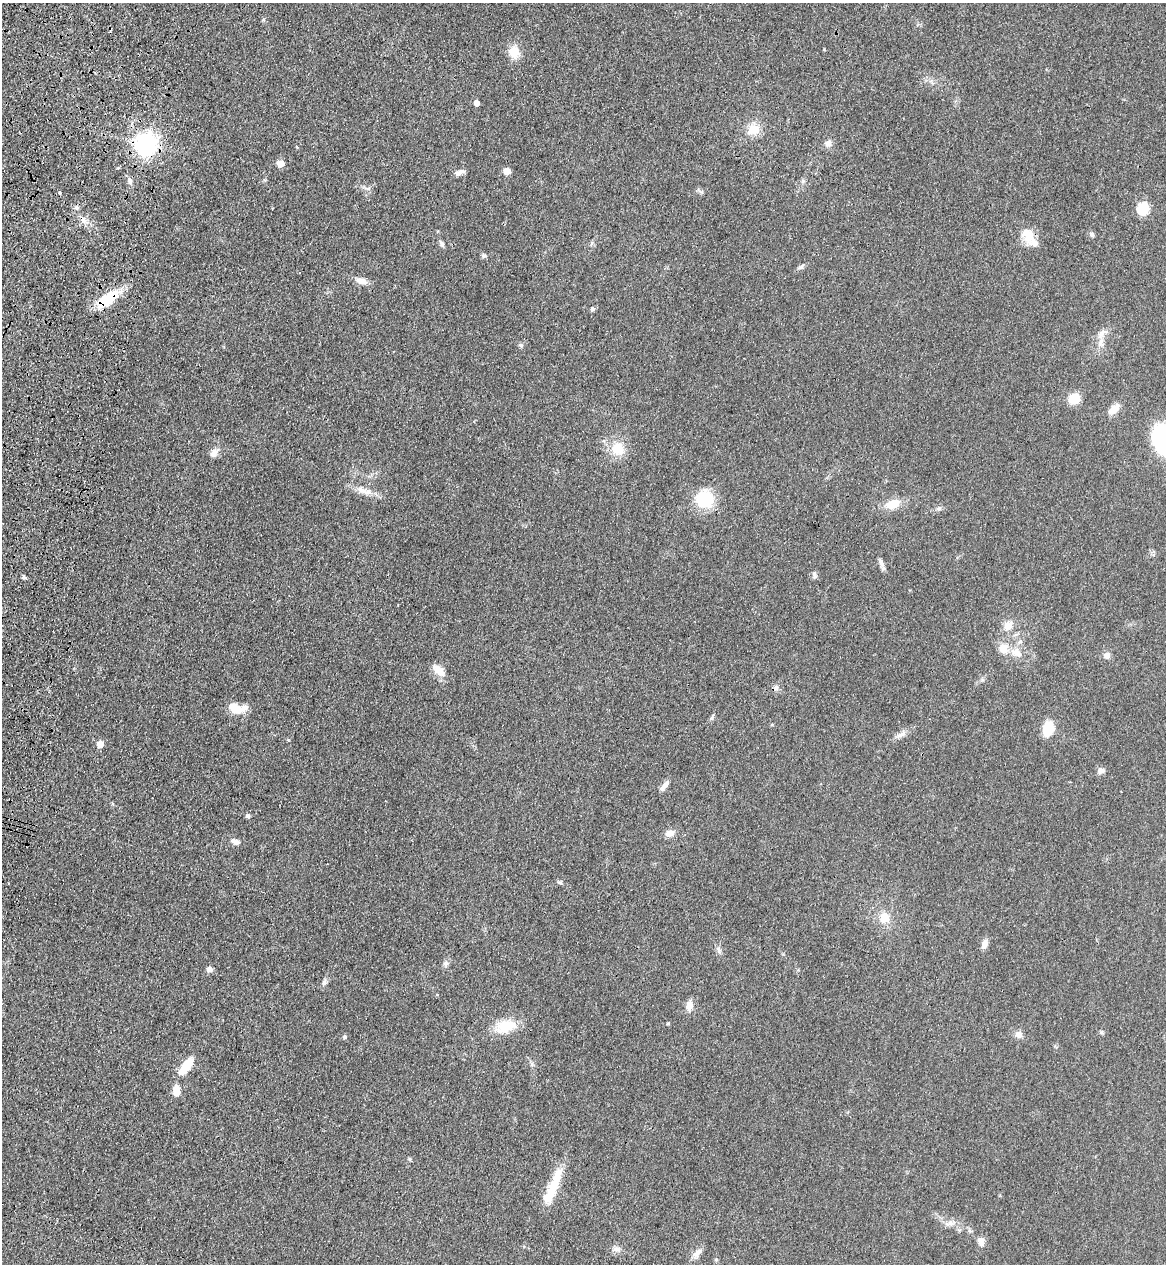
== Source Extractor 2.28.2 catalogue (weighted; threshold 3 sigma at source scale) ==
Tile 11 of 4 x 4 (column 3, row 3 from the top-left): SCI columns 2571-3734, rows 1300-2561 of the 5260 x 5122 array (HDU 1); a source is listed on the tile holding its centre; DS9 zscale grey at full resolution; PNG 1168 x 1266 px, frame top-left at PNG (2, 3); no overlay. Shown black and unused: <1% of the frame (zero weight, under 3 of 4 exposures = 6% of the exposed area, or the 3 px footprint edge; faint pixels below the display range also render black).
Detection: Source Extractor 2.28.2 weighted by HDU 2 'WHT'; one run over the whole footprint, this tile lists its part. Background 0.0581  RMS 0.007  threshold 0.0313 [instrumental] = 3 sigma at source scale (4.5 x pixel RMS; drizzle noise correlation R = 1.50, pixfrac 1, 0.05/0.05 arcsec/px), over >= 5 px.
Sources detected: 79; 2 inside a brighter object's white glare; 1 cosmic-ray / hot-pixel residue — not listed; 2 inside a brighter listed object's ellipse — not listed separately; the other 74 listed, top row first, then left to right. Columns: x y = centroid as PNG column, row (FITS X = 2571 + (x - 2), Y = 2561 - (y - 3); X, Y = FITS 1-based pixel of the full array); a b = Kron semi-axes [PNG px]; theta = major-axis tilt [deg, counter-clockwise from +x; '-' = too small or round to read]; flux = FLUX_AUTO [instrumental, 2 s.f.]
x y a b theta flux
514 52 13 12 - 10
477 103 5 4 - 4.7
754 129 15 12 21 11
828 143 9 8 - 3.3
146 144 8 7 - 480
281 164 8 7 - 4.8
507 171 5 5 - 10
460 172 13 6 23 3.2
130 180 9 6 -66 2.4
803 181 7 4 72 1.2
59 192 3 3 - 1.8
76 207 6 6 - 1.7
1143 208 6 6 - 63
1092 234 7 5 -62 1.4
1028 235 22 14 -70 11
591 243 7 4 89 1.1
442 244 10 5 -66 1.7
484 255 7 5 -21 1.4
801 267 12 4 41 1.7
361 281 17 8 -15 4.9
104 301 22 14 39 18
592 309 6 6 - 1.5
1101 334 13 7 62 4.3
521 345 5 5 - 1.2
1074 399 13 12 - 10
1114 409 14 9 40 7.2
1164 440 21 14 -69 120
618 449 15 14 - 14
214 453 14 8 46 4.1
362 490 22 7 -26 6.9
705 499 20 19 - 27
893 504 18 11 18 11
939 509 7 4 2 1.3
881 563 13 5 -67 2.7
814 575 9 6 -77 2.1
24 577 7 4 -60 1.2
1008 625 13 11 60 6.5
1020 642 8 6 42 2.1
1003 648 14 13 - 8.3
1016 653 16 10 -24 7.7
1107 655 8 7 - 3.4
439 670 20 9 -43 7.3
776 688 8 6 88 2.1
236 708 17 10 -23 15
712 718 6 4 89 1.2
1048 729 12 9 74 20
901 734 15 6 19 3.7
100 744 5 5 - 9.8
1100 771 9 7 20 2.8
664 786 16 6 51 3.9
248 816 6 5 - 1.6
669 833 9 7 15 5.5
235 841 13 6 -24 3.5
560 882 7 4 -9 1.1
884 918 14 13 - 9.5
984 944 10 8 72 4.1
446 963 7 4 19 1.4
209 969 7 6 - 3
324 982 8 6 57 2
689 1006 12 8 79 6
668 1023 4 3 - 0.82
506 1026 27 15 17 17
1102 1032 6 5 - 0.96
1019 1034 8 8 - 3.7
344 1037 6 5 - 1.2
186 1067 23 9 53 16
176 1091 11 7 -85 8.1
409 1159 6 4 -70 0.81
553 1188 48 10 70 21
950 1223 11 6 22 3.2
981 1242 13 8 -72 4.1
617 1249 12 7 -11 3.1
697 1253 15 7 45 4.1
716 1259 5 4 - 1.1
Overlapping masked pixels (flux is a lower limit): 2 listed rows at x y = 146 144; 104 301
Isophote crosses this tile's border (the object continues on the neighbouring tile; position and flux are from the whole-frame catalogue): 1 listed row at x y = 1164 440